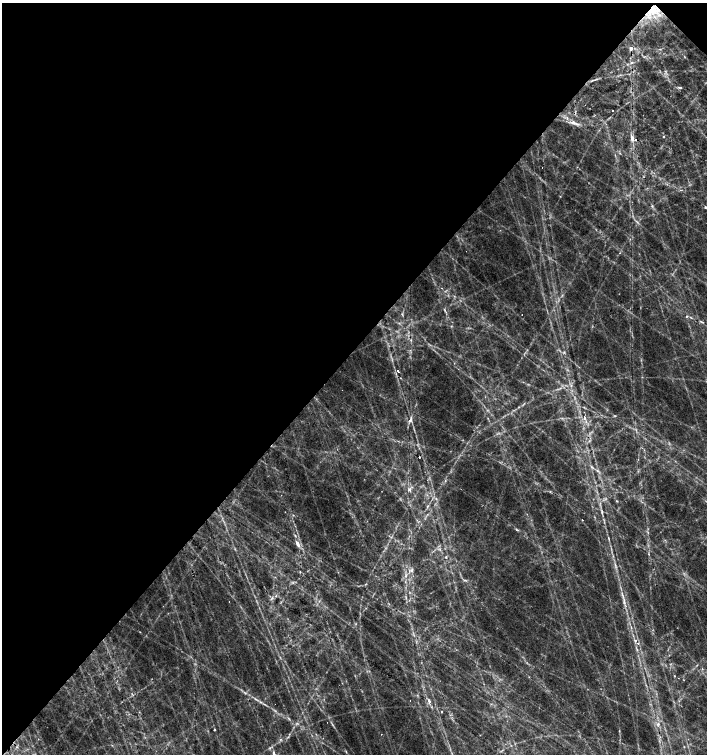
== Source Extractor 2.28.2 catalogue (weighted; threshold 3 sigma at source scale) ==
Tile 2 of 4 x 4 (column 2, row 1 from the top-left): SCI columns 1571-2979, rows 4514-6017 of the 6022 x 6017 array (HDU 1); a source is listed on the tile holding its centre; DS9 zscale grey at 2 x 2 block average (1 PNG px = mean of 2 x 2 image px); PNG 709 x 756 px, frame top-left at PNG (2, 3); no overlay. Shown black and unused: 47% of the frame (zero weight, under 2 of 3 exposures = <1% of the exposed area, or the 3 px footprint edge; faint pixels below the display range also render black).
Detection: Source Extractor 2.28.2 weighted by HDU 2 'WHT'; one run over the whole footprint, this tile lists its part. Background 0.129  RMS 0.014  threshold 0.0634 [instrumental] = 3 sigma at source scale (4.5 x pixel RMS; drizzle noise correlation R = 1.50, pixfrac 1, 0.0396/0.0396 arcsec/px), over >= 5 px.
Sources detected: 67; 2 too faint to see at this stretch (2 x 2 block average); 8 cosmic-ray / hot-pixel residue — not listed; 3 inside a brighter listed object's ellipse — not listed separately; the other 54 listed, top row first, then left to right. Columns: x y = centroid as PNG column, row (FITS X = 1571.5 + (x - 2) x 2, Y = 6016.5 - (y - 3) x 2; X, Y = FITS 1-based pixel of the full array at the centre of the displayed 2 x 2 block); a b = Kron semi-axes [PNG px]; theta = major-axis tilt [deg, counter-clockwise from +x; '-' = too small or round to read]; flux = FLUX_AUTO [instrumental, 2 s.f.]
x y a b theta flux
653 11 16 7 4 53
631 48 4 3 - 10
631 63 5 2 - 4.7
596 79 4 2 - 3.7
680 87 6 3 -8 6.1
613 110 2 2 - 2
576 124 9 3 -24 13
663 136 3 2 - 2.5
632 138 9 4 -72 13
705 207 4 3 - 4
637 222 5 2 - 3.7
620 253 2 2 - 1.6
444 310 4 2 - 2.9
402 314 5 2 - 2.9
687 316 3 2 - 3
564 352 4 3 - 4
398 371 3 2 - 5.9
615 416 4 2 - 2.5
584 418 4 3 - 11
410 420 4 3 - 15
419 457 2 2 - 8.3
592 467 6 2 -31 5.7
409 490 6 5 - 9.3
281 495 2 2 - 1.3
617 501 3 3 - 2.5
602 512 7 3 -83 6.7
527 514 2 2 - 2.4
293 515 2 2 - 2.1
516 529 4 2 - 2.6
608 538 5 2 - 3.3
297 544 9 4 -67 17
445 557 2 2 - 8.3
615 565 9 2 -77 7.9
411 570 6 3 26 5.9
300 572 3 2 - 1.8
406 575 5 2 - 5.1
465 580 5 3 - 4.4
622 593 4 2 - 3.8
272 598 4 2 - 3.9
624 602 6 2 87 7.1
636 640 3 2 - 5.9
638 643 2 2 - 3.2
674 676 3 2 - 2.4
245 693 4 2 - 4.3
255 699 5 2 - 4.6
410 701 2 2 - 0.84
429 701 7 3 -66 9.8
261 702 5 3 - 5.2
441 712 3 2 - 2.2
289 719 5 2 - 3.1
658 724 4 3 - 5.7
214 730 2 2 - 87
346 752 5 2 - 2.5
274 754 5 3 - 12
Overlapping masked pixels (flux is a lower limit): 1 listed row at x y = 653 11
Isophote crosses this tile's border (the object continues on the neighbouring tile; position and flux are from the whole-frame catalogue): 2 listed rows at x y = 705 207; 274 754
Diffuse or blended objects may show on this block-average render without a row.